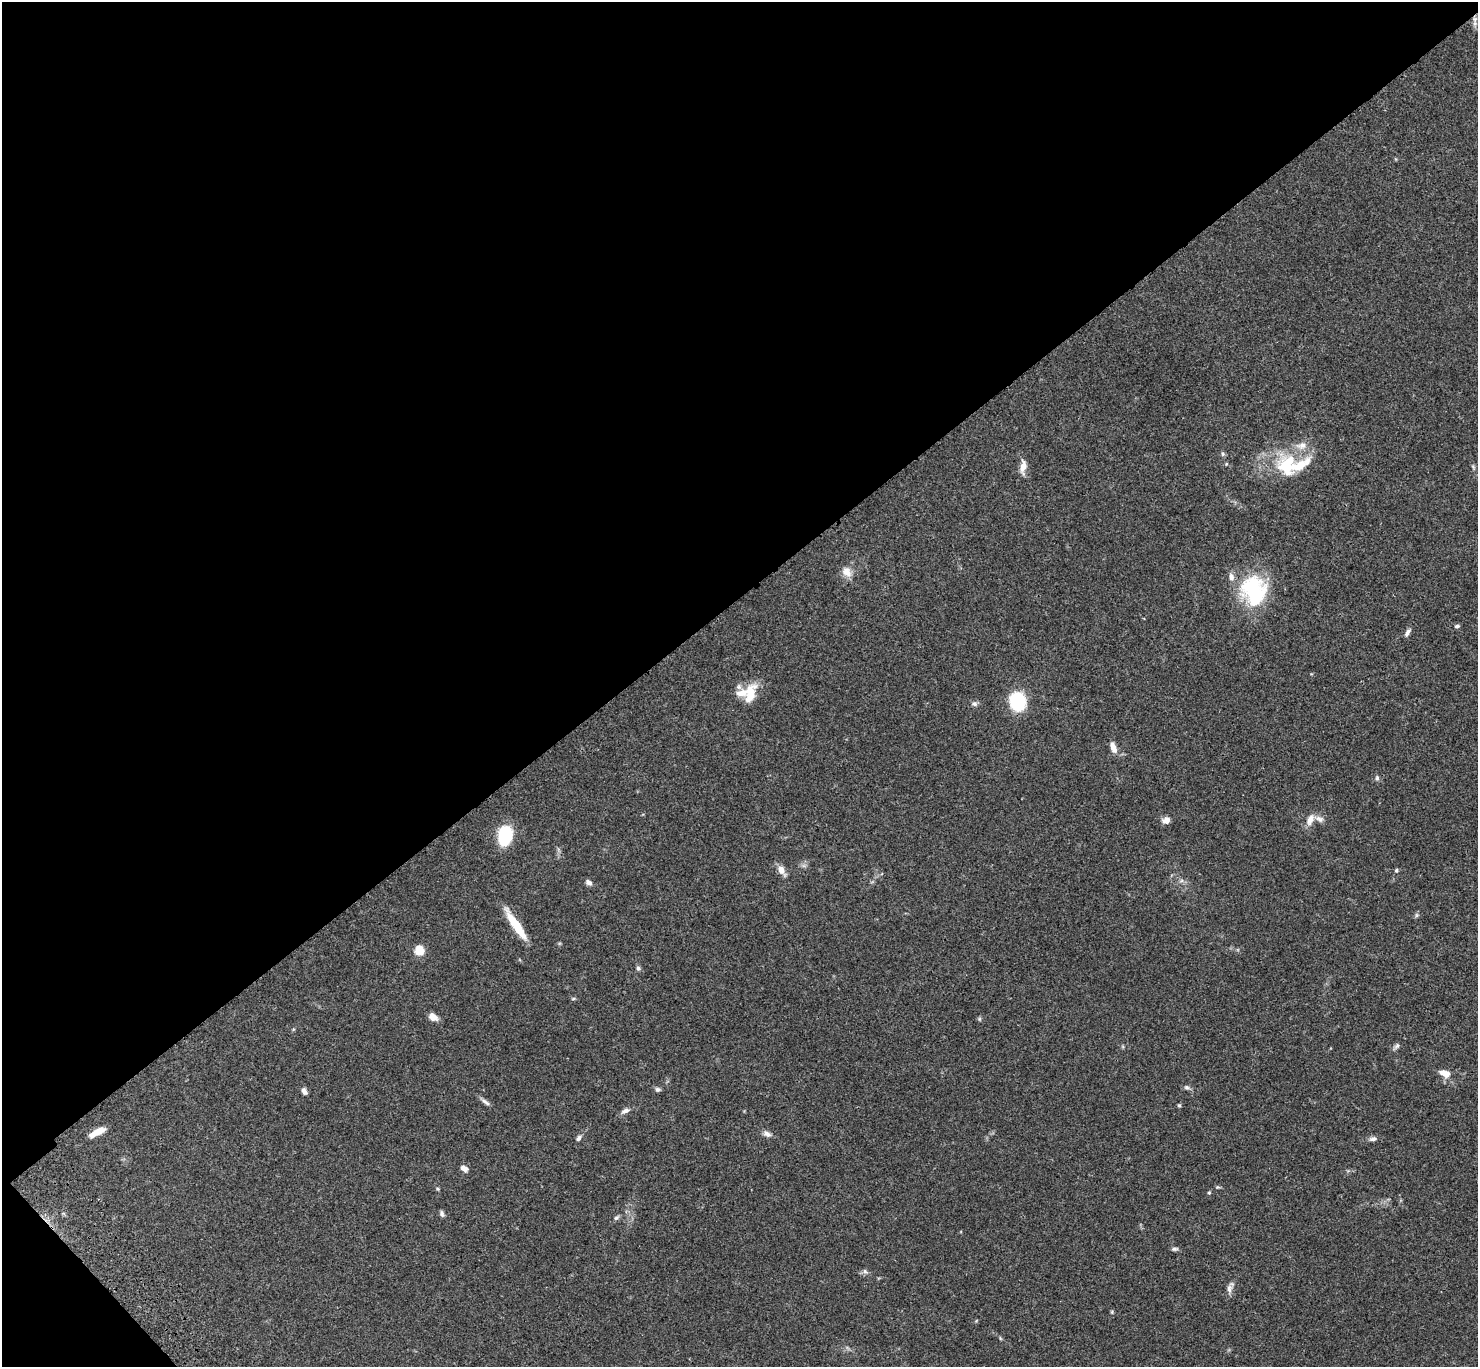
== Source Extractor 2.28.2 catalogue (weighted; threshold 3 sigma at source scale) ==
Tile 5 of 4 x 4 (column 1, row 2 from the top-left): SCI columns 103-1578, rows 3111-4475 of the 6106 x 6082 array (HDU 1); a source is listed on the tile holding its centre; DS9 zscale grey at full resolution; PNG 1480 x 1369 px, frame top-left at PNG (2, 2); no overlay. Shown black and unused: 44% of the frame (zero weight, under 3 of 4 exposures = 6% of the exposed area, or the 3 px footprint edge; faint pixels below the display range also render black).
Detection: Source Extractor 2.28.2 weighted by HDU 2 'WHT'; one run over the whole footprint, this tile lists its part. Background 0.0592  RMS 0.0053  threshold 0.0239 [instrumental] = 3 sigma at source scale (4.5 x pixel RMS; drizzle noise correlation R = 1.50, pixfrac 1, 0.05/0.05 arcsec/px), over >= 5 px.
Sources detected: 57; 8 inside a brighter listed object's ellipse — not listed separately; the other 49 listed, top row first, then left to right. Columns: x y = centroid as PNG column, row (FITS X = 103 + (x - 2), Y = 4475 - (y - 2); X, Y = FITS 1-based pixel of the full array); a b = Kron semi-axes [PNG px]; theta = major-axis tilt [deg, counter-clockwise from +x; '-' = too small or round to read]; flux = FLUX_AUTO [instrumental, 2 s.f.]
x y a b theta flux
1475 23 10 6 -89 1.9
1223 454 6 5 - 0.86
1287 466 31 29 86 27
1023 467 18 7 82 4.4
1473 467 7 4 -54 0.78
847 572 15 11 -49 4.8
1254 590 38 33 -77 41
1457 626 6 4 18 1.1
1407 633 10 5 59 1.8
750 690 20 17 56 9.1
1017 701 10 9 - 46
974 704 7 7 - 1.5
1113 747 13 7 -71 4.1
1377 778 7 5 -89 1
1310 819 18 9 65 4.1
1166 820 9 8 - 3
505 835 21 15 81 23
781 870 14 7 -57 3.9
1396 870 6 4 68 0.73
588 882 8 6 -36 2.1
1416 915 7 4 71 0.84
516 925 35 7 -56 16
419 950 6 5 - 21
638 968 7 6 - 1.2
573 998 6 4 2 0.61
433 1017 10 7 -35 4.4
979 1019 6 4 72 0.67
1397 1046 10 5 52 1.4
1443 1073 10 7 -25 3.7
1187 1087 9 6 -23 1.4
658 1089 7 6 - 1.2
304 1091 8 6 -66 2
485 1102 14 5 -38 1.9
1179 1105 5 4 - 0.74
625 1111 13 6 26 2.1
97 1132 17 6 28 7.2
767 1134 11 7 -25 2.2
578 1138 8 5 52 1.5
1373 1139 11 6 8 1.9
464 1168 9 6 -32 2.7
1217 1187 6 5 - 0.68
438 1189 6 3 -32 0.62
1209 1193 5 4 - 0.54
442 1214 8 5 -75 1.2
616 1218 9 5 41 1.2
1175 1249 9 5 5 1.1
865 1271 7 5 -45 1.2
1229 1289 12 7 89 2.4
1112 1312 6 3 -73 0.57